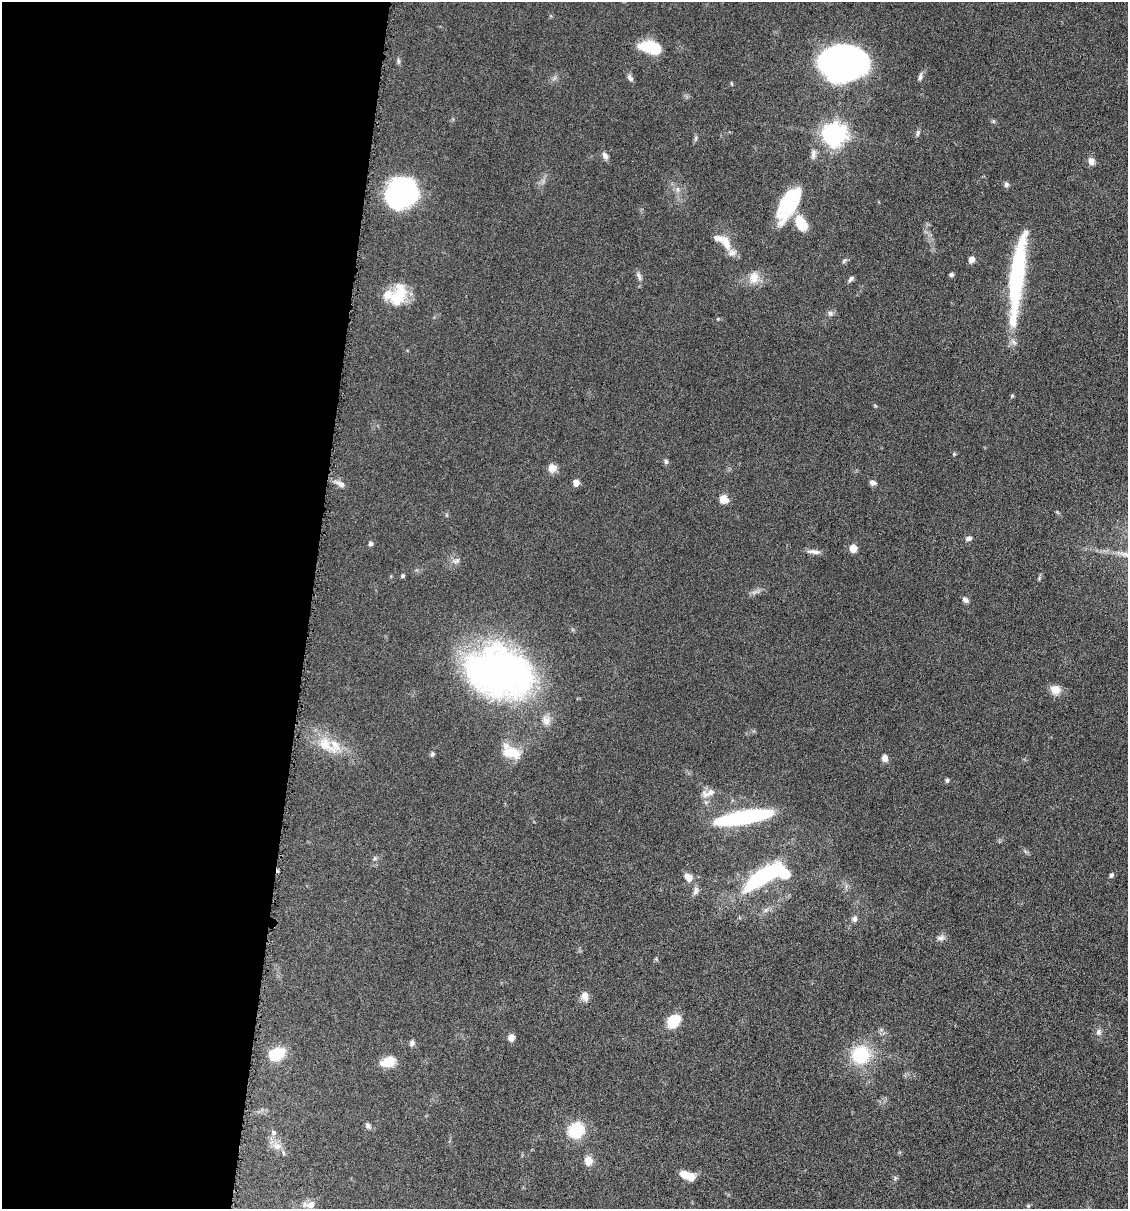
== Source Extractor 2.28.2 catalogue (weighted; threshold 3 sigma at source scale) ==
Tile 5 of 4 x 4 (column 1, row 2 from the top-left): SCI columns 116-1241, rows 2419-3625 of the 4852 x 4836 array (HDU 1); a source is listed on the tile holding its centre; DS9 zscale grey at full resolution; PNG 1130 x 1211 px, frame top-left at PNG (2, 2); no overlay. Shown black and unused: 27% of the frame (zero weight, under 4 of 8 exposures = <1% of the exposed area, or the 3 px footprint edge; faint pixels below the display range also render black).
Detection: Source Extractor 2.28.2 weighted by HDU 2 'WHT'; one run over the whole footprint, this tile lists its part. Background 0.0485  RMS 0.004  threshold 0.0163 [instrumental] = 3 sigma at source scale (4.09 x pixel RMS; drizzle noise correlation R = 1.36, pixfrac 0.8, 0.05/0.05 arcsec/px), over >= 5 px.
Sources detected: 83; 4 inside a brighter object's white glare — not listed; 6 inside a brighter listed object's ellipse — not listed separately; the other 73 listed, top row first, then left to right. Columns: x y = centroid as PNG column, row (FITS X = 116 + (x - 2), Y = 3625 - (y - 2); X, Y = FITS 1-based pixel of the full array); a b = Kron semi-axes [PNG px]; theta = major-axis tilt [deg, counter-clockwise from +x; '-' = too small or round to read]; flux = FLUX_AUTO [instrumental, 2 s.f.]
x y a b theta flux
651 47 23 12 -11 13
398 61 7 5 -83 0.7
837 64 37 26 -15 110
920 76 10 5 78 1.1
630 78 10 6 -51 1.2
993 121 6 4 -72 0.48
918 133 9 4 72 0.77
834 134 9 9 - 170
696 138 7 4 89 0.66
605 156 10 6 -59 1.5
1091 161 9 8 - 2.1
1006 184 7 7 - 0.85
677 189 7 4 -89 0.86
401 192 28 24 31 65
794 201 59 15 67 16
801 223 16 10 -63 9.2
727 244 21 11 -70 4.7
971 259 6 5 - 2.4
844 261 7 4 54 0.71
1017 273 53 16 81 41
951 275 6 5 - 0.7
639 276 13 5 -69 1.3
754 278 17 13 73 4.5
851 279 9 5 49 0.96
398 295 32 18 69 11
830 313 8 6 -74 1
875 406 5 3 - 0.37
666 462 8 5 -64 0.75
552 468 10 9 - 3.1
576 483 5 5 - 3.2
872 483 8 6 -13 1.1
340 484 14 7 -29 2
723 499 10 8 -30 3.7
969 538 8 6 14 1.1
370 543 6 5 - 0.92
853 548 6 5 - 5.5
814 552 18 5 -6 1.8
456 561 12 6 6 1.4
403 576 6 4 24 0.52
965 600 9 6 -39 1.1
500 672 73 52 -14 140
1055 689 13 11 -19 3.3
546 720 14 9 -65 2.7
326 745 35 15 -36 11
511 752 24 15 -28 8.4
432 754 6 5 - 0.69
885 758 7 6 - 2.4
947 780 6 4 75 0.63
708 793 20 8 18 2.9
743 817 54 10 10 52
375 858 6 4 71 0.54
1111 875 7 5 50 0.78
763 876 37 12 34 47
688 877 10 7 -41 3.4
696 891 12 7 74 1.5
854 919 7 7 - 1.2
941 938 10 7 11 1.5
585 996 12 9 -80 2.3
673 1021 11 9 56 14
1098 1032 9 7 -89 1.4
511 1038 8 8 - 1.7
412 1043 8 6 75 0.98
276 1054 20 13 25 9.5
860 1055 18 17 - 19
388 1062 18 11 17 5.6
368 1126 9 6 -56 1.1
576 1130 18 16 39 12
273 1132 8 7 - 1.1
277 1146 12 9 16 2.8
588 1161 11 9 90 3.3
691 1176 10 9 - 3.3
311 1205 10 8 39 2.6
1028 1206 6 4 44 0.49